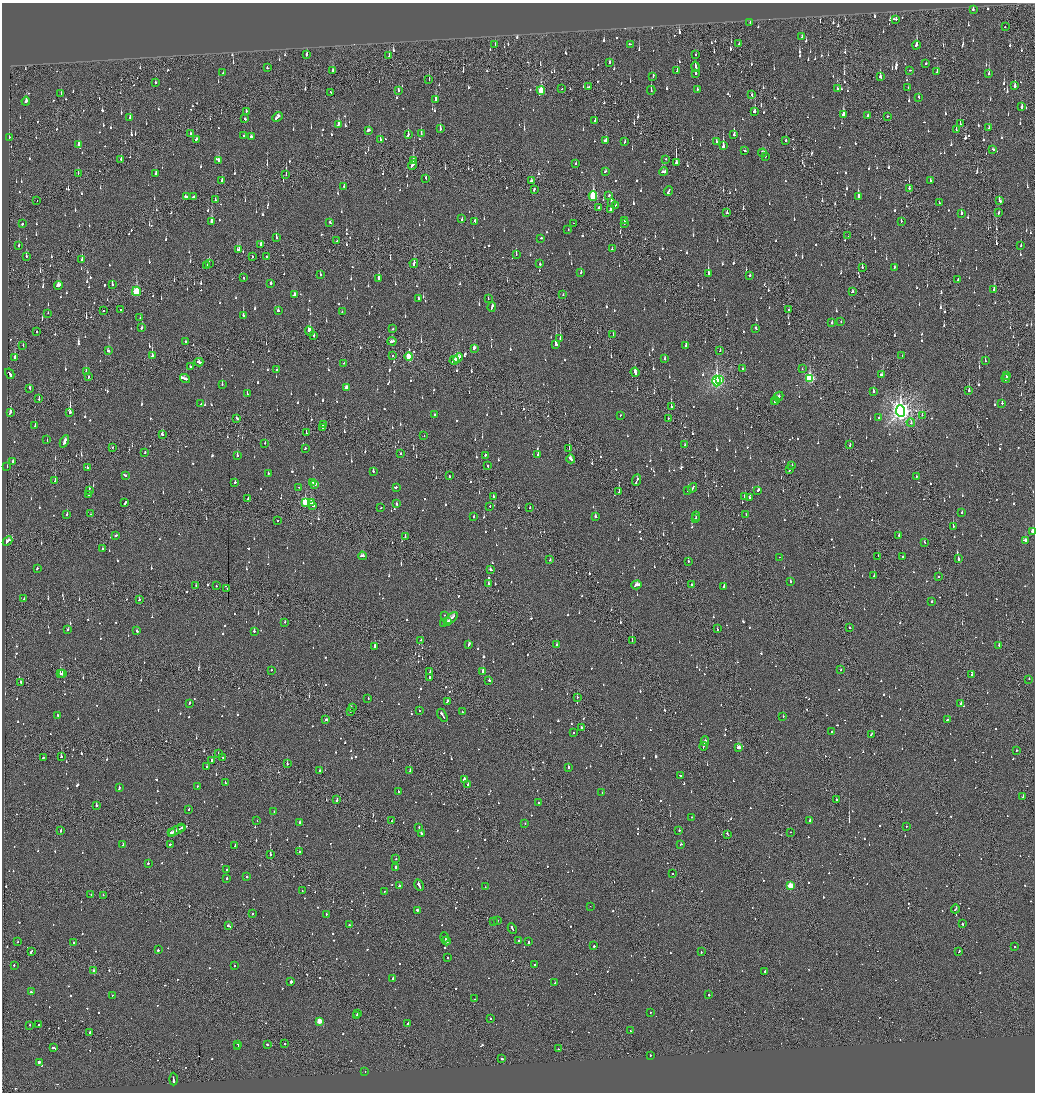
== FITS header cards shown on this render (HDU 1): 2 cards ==
NAXIS1  =                 2065
NAXIS2  =                 2180

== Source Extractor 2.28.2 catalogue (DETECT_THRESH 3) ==
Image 2065 x 2180 px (HDU 1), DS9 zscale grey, zoomed out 1/2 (1 PNG px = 2 x 2 image px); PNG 1037 x 1094 px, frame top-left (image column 1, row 2179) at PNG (2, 3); each listed source drawn as its Kron ellipse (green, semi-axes under 4 px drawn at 4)
Background -0.148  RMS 0.075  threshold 0.225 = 3 sigma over >= 5 px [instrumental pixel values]
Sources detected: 1831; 82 cannot appear on this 1/2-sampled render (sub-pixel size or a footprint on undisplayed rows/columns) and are neither listed nor drawn; of the other 1749, the 500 brightest by FLUX_AUTO listed and drawn (1249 fainter detections omitted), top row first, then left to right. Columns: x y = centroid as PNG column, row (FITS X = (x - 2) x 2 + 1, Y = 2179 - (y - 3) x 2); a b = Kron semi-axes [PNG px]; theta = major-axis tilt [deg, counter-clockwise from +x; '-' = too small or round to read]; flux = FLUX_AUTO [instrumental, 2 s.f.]
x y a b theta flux
973 9 2 2 - 330
896 19 3 2 - 80
750 23 2 2 - 100
1005 27 2 2 - 76
802 37 3 2 - 63
630 44 3 2 - 140
739 44 3 2 - 280
495 45 3 2 - 64
916 45 4 2 - 390
307 54 3 2 - 210
696 54 2 2 - 70
389 55 3 2 - 76
609 62 2 2 - 78
926 64 2 2 - 180
696 67 5 2 - 130
268 68 3 2 - 75
677 70 3 2 - 66
910 70 2 2 - 73
333 71 4 2 - 97
937 72 3 2 - 94
223 73 2 2 - 88
696 73 3 2 - 85
989 74 4 2 - 120
653 76 3 2 - 110
880 77 4 2 - 100
429 79 3 1 - 78
155 83 2 2 - 97
1015 86 3 2 - 420
588 87 4 2 - 160
908 87 2 2 - 92
562 89 2 1 - 86
838 89 4 2 - 110
541 90 4 3 - 350
651 90 4 2 - 97
697 90 3 2 - 68
398 91 3 2 - 120
331 92 2 2 - 130
61 93 3 2 - 64
752 95 3 2 - 130
919 97 3 2 - 93
435 100 3 2 - 660
26 101 4 2 - 160
1022 107 4 2 - 130
246 111 3 2 - 71
754 111 3 2 - 120
843 115 4 2 - 310
868 116 2 2 - 230
887 116 2 1 - 93
130 117 3 2 - 79
277 117 6 2 43 220
245 119 2 2 - 70
595 120 2 2 - 64
338 124 4 2 - 300
960 124 3 2 - 130
989 128 2 1 - 75
440 129 3 2 - 200
956 129 3 2 - 170
368 130 3 2 - 260
190 133 2 2 - 77
421 133 3 2 - 110
408 134 3 2 - 100
243 135 2 2 - 92
734 135 2 2 - 170
9 137 2 2 - 68
251 137 3 2 - 240
196 139 3 2 - 130
380 140 2 2 - 140
605 140 3 2 - 130
716 141 3 2 - 75
786 141 2 2 - 76
625 142 3 2 - 66
79 145 3 3 - 140
723 146 3 2 - 760
993 149 4 2 - 130
744 151 3 2 - 97
762 153 4 3 - 130
765 156 2 2 - 100
121 159 3 2 - 78
666 159 2 2 - 120
218 160 3 2 - 120
413 160 4 2 - 93
676 163 4 2 - 1500
576 164 3 2 - 76
413 165 5 2 - 140
605 171 3 2 - 84
663 172 4 2 - 120
78 173 2 1 - 110
156 174 3 2 - 110
286 175 3 1 - 120
426 178 3 2 - 84
222 180 3 2 - 130
930 180 3 2 - 99
531 181 3 3 - 85
344 187 3 2 - 110
909 188 3 2 - 220
534 189 3 2 - 240
668 191 5 2 - 180
609 195 3 2 - 88
186 196 3 2 - 210
593 196 4 3 - 1100
193 197 3 2 - 98
858 197 3 2 - 610
215 200 3 2 - 71
37 201 2 1 - 97
1000 201 3 2 - 110
611 202 3 2 - 270
939 203 2 2 - 97
615 205 3 2 - 70
598 208 4 2 - 100
610 209 3 2 - 230
727 213 3 2 - 91
961 213 3 2 - 130
998 213 3 2 - 94
462 219 3 2 - 72
212 221 4 3 - 220
475 221 3 2 - 420
625 221 3 1 - 81
901 221 2 2 - 80
330 223 3 2 - 79
573 223 2 1 - 120
22 224 2 2 - 94
624 224 2 1 - 76
568 229 2 2 - 65
848 236 2 1 - 150
276 238 3 2 - 130
541 238 3 2 - 130
337 241 2 1 - 85
261 244 3 2 - 87
19 246 2 2 - 71
1021 246 3 2 - 96
612 249 2 2 - 120
238 250 4 3 - 470
516 255 2 2 - 150
26 256 2 2 - 84
252 256 2 2 - 63
267 257 2 1 - 160
82 259 3 2 - 100
209 263 2 2 - 250
414 263 4 2 - 250
540 264 2 2 - 160
207 265 3 2 - 120
862 267 2 2 - 78
894 267 3 2 - 66
581 272 2 2 - 140
708 274 3 2 - 650
320 275 3 2 - 130
749 276 2 2 - 100
243 278 2 2 - 200
379 278 4 2 - 180
958 279 2 1 - 100
271 283 2 2 - 250
112 284 3 2 - 90
58 285 4 3 - 170
994 289 4 2 - 450
136 291 4 3 - 850
852 292 3 2 - 95
563 294 2 2 - 99
294 295 3 2 - 440
418 298 2 2 - 99
488 298 2 2 - 67
492 307 4 2 - 140
120 309 2 1 - 86
278 310 3 2 - 69
788 310 2 1 - 74
103 311 2 2 - 190
342 311 2 2 - 63
48 313 2 1 - 66
243 315 2 2 - 400
140 318 2 2 - 150
841 321 2 2 - 82
832 323 2 2 - 130
142 328 2 2 - 280
756 328 3 2 - 160
393 329 2 2 - 120
309 331 5 3 - 210
37 332 2 2 - 91
613 334 2 2 - 94
314 336 3 2 - 100
560 339 2 1 - 300
186 341 2 2 - 94
392 341 4 2 - 150
556 344 4 2 - 1600
23 345 2 1 - 63
686 345 3 2 - 180
474 348 4 2 - 120
108 351 3 2 - 100
720 351 2 1 - 200
392 355 2 1 - 76
152 356 2 2 - 910
902 356 2 2 - 62
409 357 4 3 - 780
15 358 3 2 - 580
458 358 5 3 - 240
665 359 3 2 - 110
454 360 5 2 - 200
985 361 2 2 - 94
199 362 4 2 - 130
344 363 2 2 - 120
190 366 2 2 - 77
743 369 2 1 - 91
802 369 2 1 - 78
277 370 3 2 - 110
86 371 2 2 - 77
635 372 5 2 - 380
10 374 5 2 - 260
882 375 4 3 - 270
1007 375 3 2 - 170
88 377 2 2 - 130
810 378 4 3 - 1300
1006 378 4 2 - 310
185 379 5 2 - 210
720 379 2 2 - 230
717 381 5 4 - 3700
222 385 2 2 - 200
30 388 3 2 - 88
346 388 3 2 - 150
873 391 2 2 - 260
969 391 3 2 - 540
247 394 2 2 - 120
779 396 5 2 - 200
39 398 3 2 - 110
775 400 3 2 - 170
774 402 2 2 - 120
1002 403 2 2 - 240
201 404 2 1 - 68
671 406 3 2 - 250
900 411 6 4 -83 8500
10 412 4 2 - 250
70 412 3 2 - 640
434 414 2 2 - 150
620 415 2 2 - 77
922 415 2 2 - 83
236 418 3 2 - 83
879 418 2 2 - 160
668 419 2 2 - 78
911 422 4 2 - 76
35 425 3 2 - 120
323 425 3 2 - 95
323 428 2 2 - 110
306 433 2 2 - 170
162 434 3 2 - 96
424 436 2 2 - 70
47 440 2 2 - 78
64 441 6 2 64 270
265 443 2 2 - 110
684 445 3 2 - 69
850 445 3 1 - 120
112 447 2 2 - 91
305 448 2 2 - 81
569 449 2 1 - 160
145 452 2 2 - 100
401 453 2 2 - 71
237 455 2 2 - 300
485 455 2 2 - 73
538 455 2 2 - 140
571 459 4 2 - 170
13 461 3 2 - 75
792 465 2 1 - 210
7 466 3 2 - 94
488 466 3 2 - 74
87 468 3 2 - 220
789 470 2 1 - 140
373 471 2 2 - 130
268 473 2 2 - 75
125 475 3 2 - 190
449 476 2 1 - 78
916 476 2 1 - 160
637 480 6 2 66 250
55 481 2 2 - 140
235 482 2 2 - 72
313 482 3 2 - 120
314 484 3 2 - 130
298 487 2 1 - 91
396 487 2 2 - 64
692 488 5 2 - 170
89 490 2 2 - 290
758 490 3 2 - 220
688 491 2 2 - 82
619 492 3 2 - 160
89 495 2 2 - 230
493 496 2 1 - 260
745 496 2 2 - 230
749 497 3 2 - 85
248 498 2 2 - 110
305 502 4 3 - 940
125 503 4 2 - 140
311 503 2 2 - 140
396 504 2 2 - 71
313 505 3 2 - 73
490 506 2 2 - 76
381 508 2 2 - 73
530 508 2 2 - 85
962 512 2 2 - 66
67 514 2 2 - 89
90 514 2 2 - 65
746 514 2 2 - 90
474 516 3 2 - 62
595 516 2 2 - 210
696 516 4 2 - 140
695 519 3 1 - 89
278 520 2 2 - 100
953 526 2 2 - 270
1033 531 4 2 - 280
116 535 2 2 - 130
899 535 2 2 - 120
405 536 2 1 - 160
1025 540 3 2 - 200
8 541 5 2 - 220
924 542 2 2 - 85
103 549 2 2 - 110
362 556 4 2 - 140
878 556 2 1 - 63
780 557 2 1 - 70
903 557 2 2 - 330
958 559 4 2 - 140
550 560 2 2 - 110
688 561 2 2 - 110
37 568 2 2 - 83
490 569 3 2 - 86
874 576 2 1 - 95
939 576 2 2 - 94
791 581 2 2 - 300
488 583 2 2 - 74
196 585 2 1 - 76
636 585 5 2 - 240
691 585 2 2 - 69
216 586 2 2 - 62
724 587 2 2 - 200
227 588 2 1 - 80
24 599 2 2 - 69
139 600 2 2 - 75
932 601 2 2 - 80
444 615 2 1 - 87
452 618 7 2 43 270
285 622 2 2 - 68
448 622 4 2 - 150
444 624 2 2 - 120
849 627 2 2 - 160
68 629 3 2 - 82
717 629 2 2 - 72
137 631 2 2 - 73
254 631 2 2 - 160
421 640 2 1 - 100
632 641 2 1 - 250
469 645 4 2 - 140
556 645 2 2 - 190
999 645 2 2 - 180
374 646 3 2 - 420
272 670 2 2 - 120
840 670 2 2 - 110
483 671 3 2 - 500
430 672 3 1 - 68
62 673 3 2 - 62
60 674 2 2 - 390
972 675 2 2 - 82
430 677 3 2 - 94
1029 679 2 2 - 110
489 680 2 2 - 120
21 682 3 2 - 89
577 697 2 1 - 150
368 698 2 2 - 100
447 701 3 2 - 83
190 703 2 2 - 150
961 704 2 2 - 450
352 708 3 2 - 160
419 710 2 1 - 75
350 712 2 2 - 86
462 712 2 2 - 110
442 715 7 2 -59 230
58 716 3 2 - 290
783 716 2 2 - 100
326 720 4 2 - 120
947 720 4 2 - 84
581 727 2 2 - 140
832 732 2 1 - 870
574 733 2 2 - 85
871 734 3 2 - 120
705 741 5 2 - 170
703 746 4 2 - 210
738 748 4 2 - 1300
1016 751 3 2 - 73
218 754 2 2 - 120
61 757 2 2 - 150
43 758 2 2 - 68
223 758 2 2 - 64
212 760 3 2 - 120
287 764 2 2 - 110
207 766 2 2 - 130
568 767 2 2 - 340
410 770 2 2 - 70
320 771 2 2 - 260
681 776 3 2 - 130
464 779 3 2 - 200
225 783 4 2 - 150
468 784 2 2 - 96
197 786 2 2 - 66
119 788 3 2 - 150
398 792 2 2 - 370
602 792 2 2 - 81
1023 796 2 2 - 68
836 799 2 2 - 110
337 800 3 1 - 140
538 802 2 2 - 72
96 805 2 2 - 350
189 810 2 2 - 100
274 812 2 2 - 75
692 817 2 2 - 69
810 820 3 2 - 140
257 821 2 1 - 120
392 821 2 2 - 89
300 822 2 2 - 100
525 823 2 2 - 63
906 827 2 2 - 98
182 828 3 1 - 130
419 828 3 2 - 110
61 830 3 2 - 92
176 830 9 2 25 360
679 830 2 2 - 150
791 832 2 1 - 79
171 833 4 2 - 170
421 834 2 2 - 100
727 834 3 1 - 170
170 844 2 2 - 130
681 844 2 2 - 65
123 845 3 2 - 260
235 846 3 2 - 120
300 852 2 2 - 99
270 855 2 2 - 770
396 859 2 2 - 76
148 863 2 2 - 90
395 867 2 2 - 470
226 870 2 2 - 68
673 874 2 1 - 71
247 877 2 2 - 160
227 878 2 2 - 86
419 885 6 2 -63 220
399 886 2 2 - 260
790 886 3 3 - 620
485 887 2 1 - 93
302 891 3 2 - 63
384 891 2 2 - 76
91 895 2 1 - 110
103 895 2 1 - 76
590 906 2 1 - 69
955 909 4 2 - 150
417 910 3 2 - 130
252 914 2 2 - 74
326 914 2 2 - 64
498 920 2 2 - 75
493 922 2 2 - 81
962 924 3 2 - 120
349 925 2 2 - 68
229 926 4 2 - 260
512 928 5 2 - 200
445 937 5 2 - 180
519 940 2 2 - 180
446 941 4 2 - 170
18 942 2 2 - 75
73 942 2 2 - 210
528 942 3 2 - 100
594 946 2 2 - 300
1015 947 2 2 - 76
158 950 2 2 - 240
31 951 3 2 - 150
959 951 2 2 - 94
701 952 2 2 - 100
447 958 2 2 - 93
14 965 2 2 - 96
534 965 2 2 - 120
234 966 2 2 - 150
94 971 3 2 - 260
765 971 2 2 - 76
392 978 3 2 - 140
291 982 2 2 - 410
555 982 3 2 - 120
31 992 2 2 - 260
112 995 2 2 - 67
709 995 2 2 - 340
475 999 2 2 - 83
650 1013 2 2 - 69
357 1014 2 1 - 88
357 1015 3 2 - 110
490 1019 2 2 - 200
319 1021 3 3 - 270
408 1023 3 2 - 130
30 1025 2 2 - 110
39 1025 2 2 - 120
630 1031 2 1 - 79
89 1032 3 2 - 190
238 1044 3 2 - 160
267 1044 2 2 - 99
285 1044 2 2 - 190
238 1047 2 1 - 100
53 1048 3 2 - 180
559 1049 2 2 - 94
650 1055 2 2 - 160
502 1059 2 2 - 320
39 1062 3 2 - 150
365 1071 2 2 - 120
173 1079 6 2 89 250
At the frame edge (FLAGS 8, measured only in part): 1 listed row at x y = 1033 531
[1249 fainter detections neither listed nor drawn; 82 sub-pixel or undisplayed-footprint detections neither listed nor drawn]